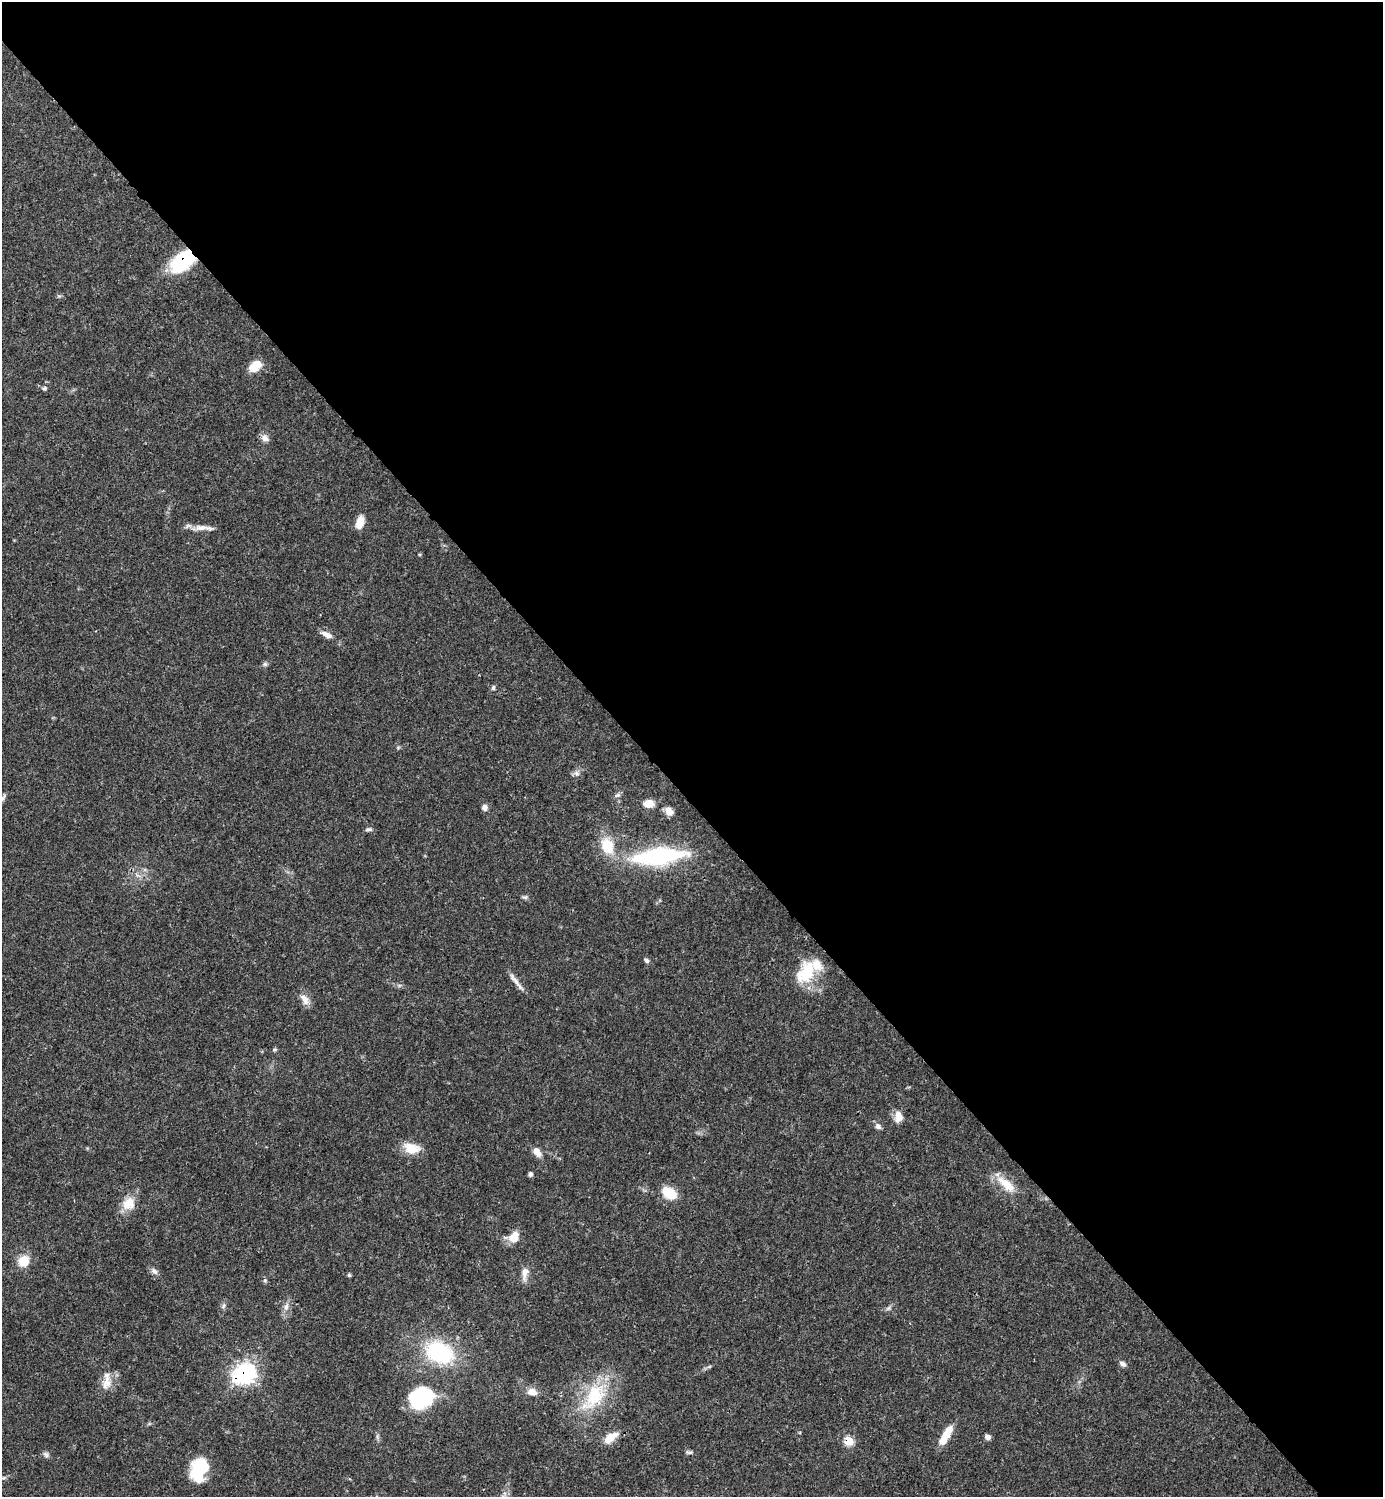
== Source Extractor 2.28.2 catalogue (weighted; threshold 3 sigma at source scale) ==
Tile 3 of 4 x 4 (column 3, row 1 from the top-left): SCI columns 3063-4443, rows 4486-5980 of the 5981 x 5982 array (HDU 1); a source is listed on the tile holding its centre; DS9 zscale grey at full resolution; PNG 1385 x 1499 px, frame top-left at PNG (2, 2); no overlay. Shown black and unused: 54% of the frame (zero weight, under 3 of 4 exposures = <1% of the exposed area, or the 3 px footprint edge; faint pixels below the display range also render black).
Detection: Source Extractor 2.28.2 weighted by HDU 2 'WHT'; one run over the whole footprint, this tile lists its part. Background 0.0385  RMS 0.0026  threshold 0.0117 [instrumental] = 3 sigma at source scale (4.5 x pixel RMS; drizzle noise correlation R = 1.50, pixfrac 1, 0.05/0.05 arcsec/px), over >= 5 px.
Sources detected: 61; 2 inside a brighter object's white glare — not listed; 2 inside a brighter listed object's ellipse — not listed separately; the other 57 listed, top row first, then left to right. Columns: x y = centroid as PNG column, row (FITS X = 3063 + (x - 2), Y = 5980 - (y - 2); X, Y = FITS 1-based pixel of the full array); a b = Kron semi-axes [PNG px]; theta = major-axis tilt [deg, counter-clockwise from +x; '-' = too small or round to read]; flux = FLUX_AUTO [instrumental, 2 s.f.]
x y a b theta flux
183 260 25 14 39 20
255 366 13 9 40 5.1
44 388 6 5 - 0.46
265 438 11 8 -26 1.4
360 523 13 7 76 3.5
203 528 28 6 -4 2.3
326 635 16 7 -26 1.7
265 664 7 6 - 0.56
493 688 6 5 - 0.61
576 773 9 7 -45 0.95
618 795 9 5 26 0.66
3 798 13 4 59 0.64
649 804 8 6 12 4.4
485 807 8 7 - 1.1
669 811 10 8 -53 1.7
369 829 9 5 0 0.6
607 846 18 14 -69 7.4
658 856 62 18 6 29
138 876 7 4 -20 0.64
525 897 7 6 - 0.56
646 960 7 5 -40 0.6
806 973 30 19 60 11
516 982 31 4 -52 1.7
305 999 17 9 -58 2.1
274 1049 7 3 19 0.33
898 1116 12 9 -90 2.7
878 1126 8 6 -43 0.98
411 1148 21 13 -12 4.6
537 1152 13 8 -55 2.1
530 1174 5 5 - 0.66
1006 1184 30 11 -41 5.3
669 1193 16 10 -32 6.4
129 1203 19 15 46 4.3
514 1237 13 11 29 4
24 1261 12 11 - 4.8
154 1271 11 7 -44 1
525 1273 19 8 82 2.2
349 1275 5 5 - 0.39
265 1280 6 5 - 0.42
224 1306 9 5 57 0.62
286 1307 12 7 71 1.5
888 1308 7 5 31 0.58
440 1353 29 21 -22 24
1122 1364 8 5 -40 1
246 1373 9 8 - 86
107 1383 22 12 72 3.4
532 1392 14 9 -14 2
594 1396 48 25 53 17
420 1399 25 21 -1 18
946 1435 22 9 60 4.9
988 1437 6 5 - 1.1
610 1438 18 9 37 4
849 1441 6 6 - 7.8
689 1452 10 4 -4 0.53
46 1455 9 6 -40 0.78
199 1469 24 15 74 13
4 1478 6 4 2 0.36
Overlapping masked pixels (flux is a lower limit): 3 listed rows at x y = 183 260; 246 1373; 849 1441
Isophote crosses this tile's border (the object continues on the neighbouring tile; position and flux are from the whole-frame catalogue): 1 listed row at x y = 3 798